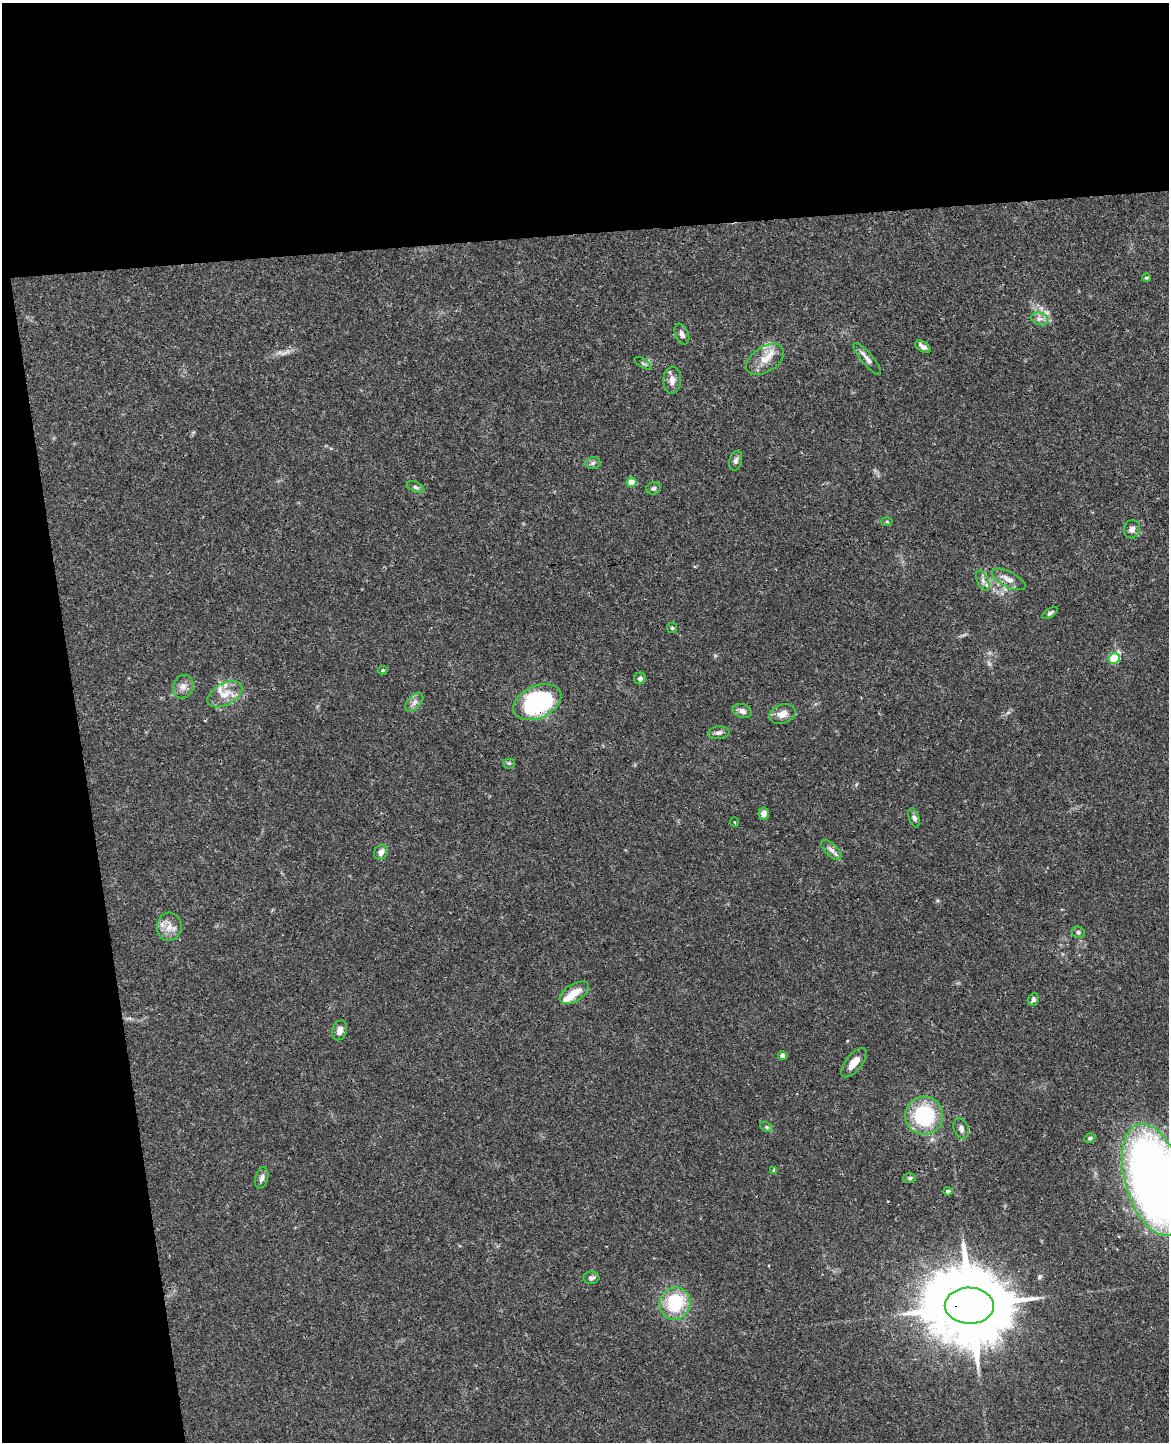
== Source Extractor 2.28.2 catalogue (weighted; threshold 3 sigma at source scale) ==
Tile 1 of 4 x 3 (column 1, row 1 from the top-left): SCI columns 57-1223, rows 3028-4467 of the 4782 x 4720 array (HDU 1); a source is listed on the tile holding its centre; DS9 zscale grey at full resolution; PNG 1171 x 1444 px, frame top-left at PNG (2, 3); each listed source drawn as its Kron ellipse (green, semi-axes under 4 px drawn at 4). Shown black and unused: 23% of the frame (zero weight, under 3 of 4 exposures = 6% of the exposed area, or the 3 px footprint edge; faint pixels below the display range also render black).
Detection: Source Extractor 2.28.2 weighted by HDU 2 'WHT'; one run over the whole footprint, this tile lists its part. Background 0.043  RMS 0.0031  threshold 0.0138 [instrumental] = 3 sigma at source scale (4.5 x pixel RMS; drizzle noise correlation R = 1.50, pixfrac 1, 0.05/0.05 arcsec/px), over >= 5 px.
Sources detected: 57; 3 inside a brighter listed object's ellipse — not listed separately; the other 54 listed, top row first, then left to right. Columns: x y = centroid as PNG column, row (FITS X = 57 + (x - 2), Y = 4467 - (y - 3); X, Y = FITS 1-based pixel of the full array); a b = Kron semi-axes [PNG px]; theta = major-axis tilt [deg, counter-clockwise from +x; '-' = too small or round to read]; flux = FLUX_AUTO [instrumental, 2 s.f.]
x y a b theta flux
1146 278 4 3 - 0.4
1039 319 8 6 -19 1.3
682 334 11 6 -67 1.3
923 347 8 5 -32 1.4
765 359 21 12 33 4.6
867 359 20 6 -50 1.8
643 363 10 3 -32 0.48
672 380 13 9 86 2.1
736 461 10 6 75 1.1
593 463 7 6 - 0.8
631 482 5 4 - 3.1
416 487 9 5 -24 0.7
653 488 7 6 - 0.76
887 522 5 3 - 0.36
1132 529 9 8 - 1.3
1008 579 18 7 -27 2.7
983 581 10 5 -64 1.3
1050 613 9 4 31 0.67
672 628 5 5 - 0.49
1114 658 6 5 - 17
383 670 5 4 - 0.4
640 678 6 5 - 0.84
183 686 12 10 65 2
225 694 19 11 29 4.3
414 702 11 6 46 1.3
537 702 25 16 25 40
742 711 10 6 -19 1.5
782 714 14 9 19 2.6
719 733 10 6 7 1
509 763 6 5 - 0.51
764 814 6 5 - 1.6
914 818 10 5 -71 0.82
735 822 4 3 - 0.29
831 850 13 6 -45 1.4
381 852 8 6 56 1.9
169 927 14 12 83 3.3
1078 932 7 5 -25 0.71
574 993 16 8 30 3.9
1033 999 6 5 - 0.8
340 1030 10 7 74 1.8
783 1056 4 4 - 2.1
854 1063 17 8 52 3.4
924 1116 19 19 - 23
767 1127 7 4 -28 0.52
961 1129 10 7 -65 1.2
1090 1138 5 4 - 0.59
774 1170 4 3 - 0.33
262 1178 11 6 75 1.2
910 1178 6 5 - 0.63
1154 1180 58 29 -73 250
948 1191 4 4 - 1
591 1278 8 6 4 0.91
675 1303 16 15 - 16
969 1306 24 18 -1 4300
Overlapping masked pixels (flux is a lower limit): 2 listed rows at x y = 537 702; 969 1306
Isophote crosses this tile's border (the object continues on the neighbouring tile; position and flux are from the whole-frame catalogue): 1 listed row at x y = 1154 1180